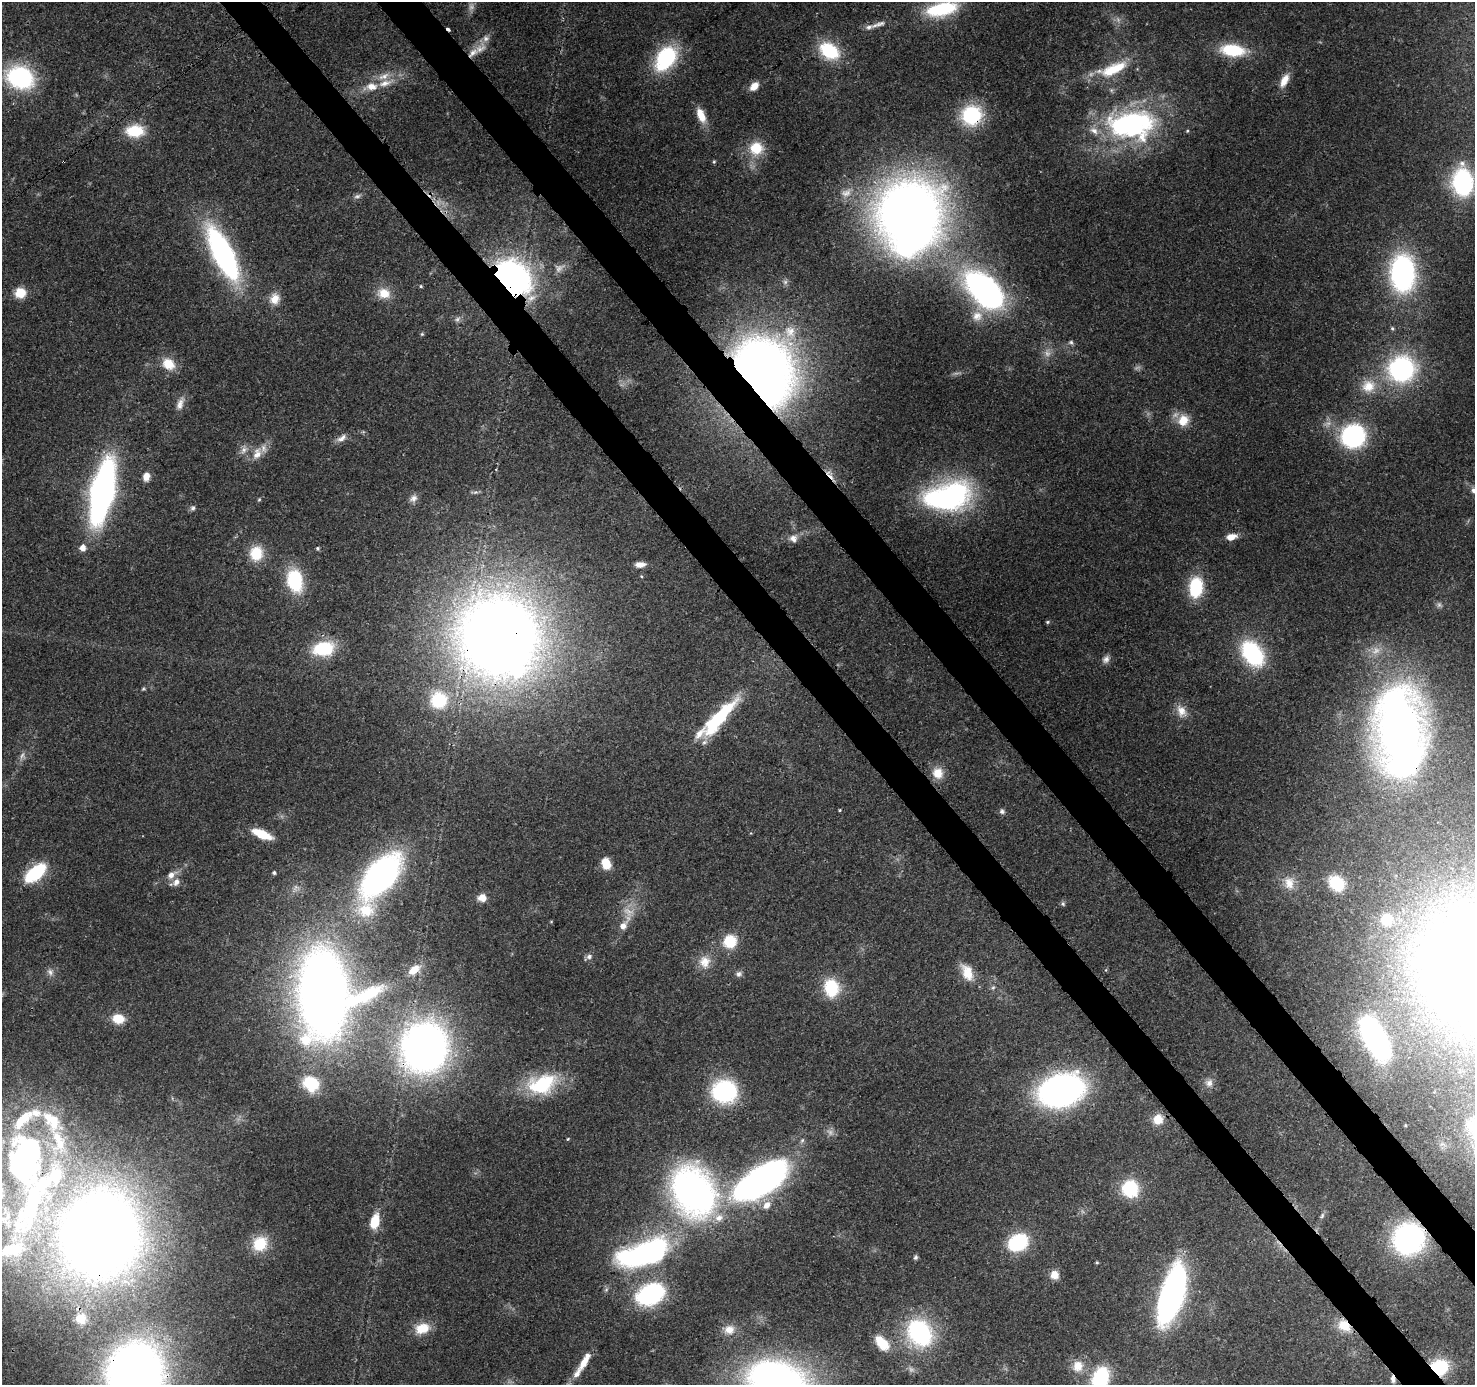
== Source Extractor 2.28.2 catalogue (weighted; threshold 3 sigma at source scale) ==
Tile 6 of 4 x 4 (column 2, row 2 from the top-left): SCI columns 1571-3043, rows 2976-4358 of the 6088 x 6013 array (HDU 1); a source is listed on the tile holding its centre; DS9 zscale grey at full resolution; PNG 1477 x 1387 px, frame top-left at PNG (2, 2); no overlay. Shown black and unused: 6% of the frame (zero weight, under 3 of 4 exposures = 7% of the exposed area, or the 3 px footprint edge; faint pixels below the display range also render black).
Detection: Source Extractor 2.28.2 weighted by HDU 2 'WHT'; one run over the whole footprint, this tile lists its part. Background 0.0987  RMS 0.0038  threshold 0.0171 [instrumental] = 3 sigma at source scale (4.5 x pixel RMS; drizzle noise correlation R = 1.50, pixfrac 1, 0.0396/0.0396 arcsec/px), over >= 5 px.
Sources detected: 183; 13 too faint to see at this stretch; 6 inside a brighter object's white glare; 2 cosmic-ray / hot-pixel residue — not listed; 16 inside a brighter listed object's ellipse — not listed separately; the other 146 listed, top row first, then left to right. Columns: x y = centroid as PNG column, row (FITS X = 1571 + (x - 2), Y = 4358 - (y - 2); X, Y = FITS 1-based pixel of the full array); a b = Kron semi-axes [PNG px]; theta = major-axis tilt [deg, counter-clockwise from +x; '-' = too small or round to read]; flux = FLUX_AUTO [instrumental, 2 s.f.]
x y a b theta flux
942 9 36 15 12 25
878 24 23 6 19 2.5
480 49 20 12 40 4.6
1233 50 22 11 -7 23
829 51 24 17 -34 20
666 58 30 19 56 33
1113 69 43 14 21 16
20 77 27 21 -23 49
1284 81 19 9 63 4.8
385 83 23 9 18 6
754 86 12 8 48 3.9
701 115 18 9 -67 6.6
971 115 22 21 - 28
1131 124 60 35 2 84
135 131 20 13 2 13
756 148 15 15 - 11
714 162 5 4 - 0.51
1463 182 21 15 -84 63
846 193 16 12 22 4.5
357 196 11 6 12 1.3
909 212 57 52 60 420
223 254 46 15 -63 110
1403 273 30 20 -88 94
511 278 26 20 -38 160
785 282 7 7 - 1.1
421 286 5 4 - 0.5
985 290 31 17 -46 170
20 293 10 9 - 8.4
384 293 18 14 -10 6.7
531 298 16 9 31 3.7
275 299 15 13 74 4.7
977 316 16 15 - 5.7
1392 328 6 4 -76 0.62
422 334 5 4 - 0.51
1071 342 7 6 - 0.94
168 364 16 13 -35 7.6
1401 369 25 24 - 61
762 373 46 38 -69 470
1368 386 19 18 - 9
180 404 19 8 71 3.1
1183 420 16 14 52 7.2
1353 436 18 17 - 68
342 438 16 8 32 2.7
244 450 14 8 55 2.5
257 454 17 11 66 4.9
146 477 10 8 81 3.3
1474 490 10 9 - 2.6
102 491 43 15 78 210
475 492 12 4 1 0.98
946 497 51 28 14 83
413 498 12 9 39 2.3
259 500 6 4 67 0.53
193 508 8 6 72 1
1231 537 12 7 13 4.5
793 538 11 10 - 2.9
83 548 7 7 - 2.7
317 548 5 5 - 0.64
256 553 17 15 88 11
640 564 11 6 3 2.9
641 576 4 3 - 0.38
295 580 21 14 -78 29
1196 587 22 15 85 21
1439 605 9 6 -56 1.2
1047 622 6 5 - 0.59
499 637 62 61 - 640
323 648 21 14 11 24
1252 653 23 15 -53 48
1106 659 12 9 54 2
143 689 5 4 - 0.5
439 700 19 18 - 19
1181 711 17 12 -58 4.6
718 718 56 14 49 31
1399 730 72 39 -86 300
938 773 15 13 -70 5.9
840 810 3 3 - 0.46
1002 811 8 6 -44 1.1
262 834 21 8 -23 10
606 863 10 7 -71 8.5
35 873 21 11 40 27
274 873 5 4 - 0.72
171 875 14 8 35 3.2
382 875 35 23 53 130
176 882 11 8 54 2.6
1289 883 18 14 -83 5.7
1336 883 15 12 -45 15
482 898 9 8 - 4.5
1063 904 6 6 - 0.81
366 910 57 29 -88 28
1387 920 16 16 - 9.7
551 922 5 3 - 0.31
623 926 14 9 52 3.7
730 941 14 13 - 12
589 957 10 6 34 1.6
705 962 17 16 - 6.1
414 970 14 8 36 4.5
50 972 10 8 -50 1.8
967 972 24 14 -66 7.5
739 974 9 8 - 1.4
993 987 6 5 - 0.77
831 988 21 17 -79 16
324 994 61 42 -89 490
118 1018 12 10 -7 7.7
1375 1039 26 12 -61 150
425 1047 37 34 68 260
311 1083 20 17 -41 15
1209 1083 12 10 61 2.6
542 1084 38 24 17 27
1061 1090 36 25 16 150
724 1091 19 17 -3 57
1158 1119 12 11 - 6.3
51 1121 42 22 -50 24
568 1139 4 3 - 0.4
802 1140 8 5 63 1
25 1157 54 29 -88 120
771 1174 31 21 58 93
55 1175 46 26 82 43
1130 1188 12 11 - 30
693 1192 48 37 -62 160
767 1205 12 8 46 3.6
8 1216 26 9 -89 8.3
1322 1216 8 5 64 0.95
375 1221 15 8 77 10
100 1234 60 53 79 670
1409 1239 25 23 61 89
1018 1242 16 12 30 36
260 1244 18 16 53 13
8 1250 35 22 14 18
644 1254 52 21 18 100
915 1257 6 5 - 0.85
1097 1262 5 4 - 0.43
1054 1275 10 10 - 3.7
651 1294 23 16 27 62
1172 1295 45 17 73 170
81 1318 16 14 -61 6
1344 1326 17 13 -45 8.2
422 1328 18 12 15 8.3
729 1330 16 13 15 5.1
919 1333 23 18 -56 62
882 1343 20 11 -47 10
584 1361 25 8 60 6
1078 1366 16 14 81 6
1439 1367 17 14 11 22
135 1374 42 37 81 370
1100 1378 22 14 69 31
1393 1379 10 5 -77 1.5
777 1381 48 31 -17 220
Overlapping masked pixels (flux is a lower limit): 15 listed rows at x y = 971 115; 511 278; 762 373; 499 637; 1399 730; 425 1047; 724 1091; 25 1157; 100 1234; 1409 1239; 651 1294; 1344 1326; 1439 1367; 135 1374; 1393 1379
Isophote crosses this tile's border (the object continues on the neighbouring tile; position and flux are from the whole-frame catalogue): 5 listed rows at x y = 1474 490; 8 1250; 135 1374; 1100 1378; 777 1381